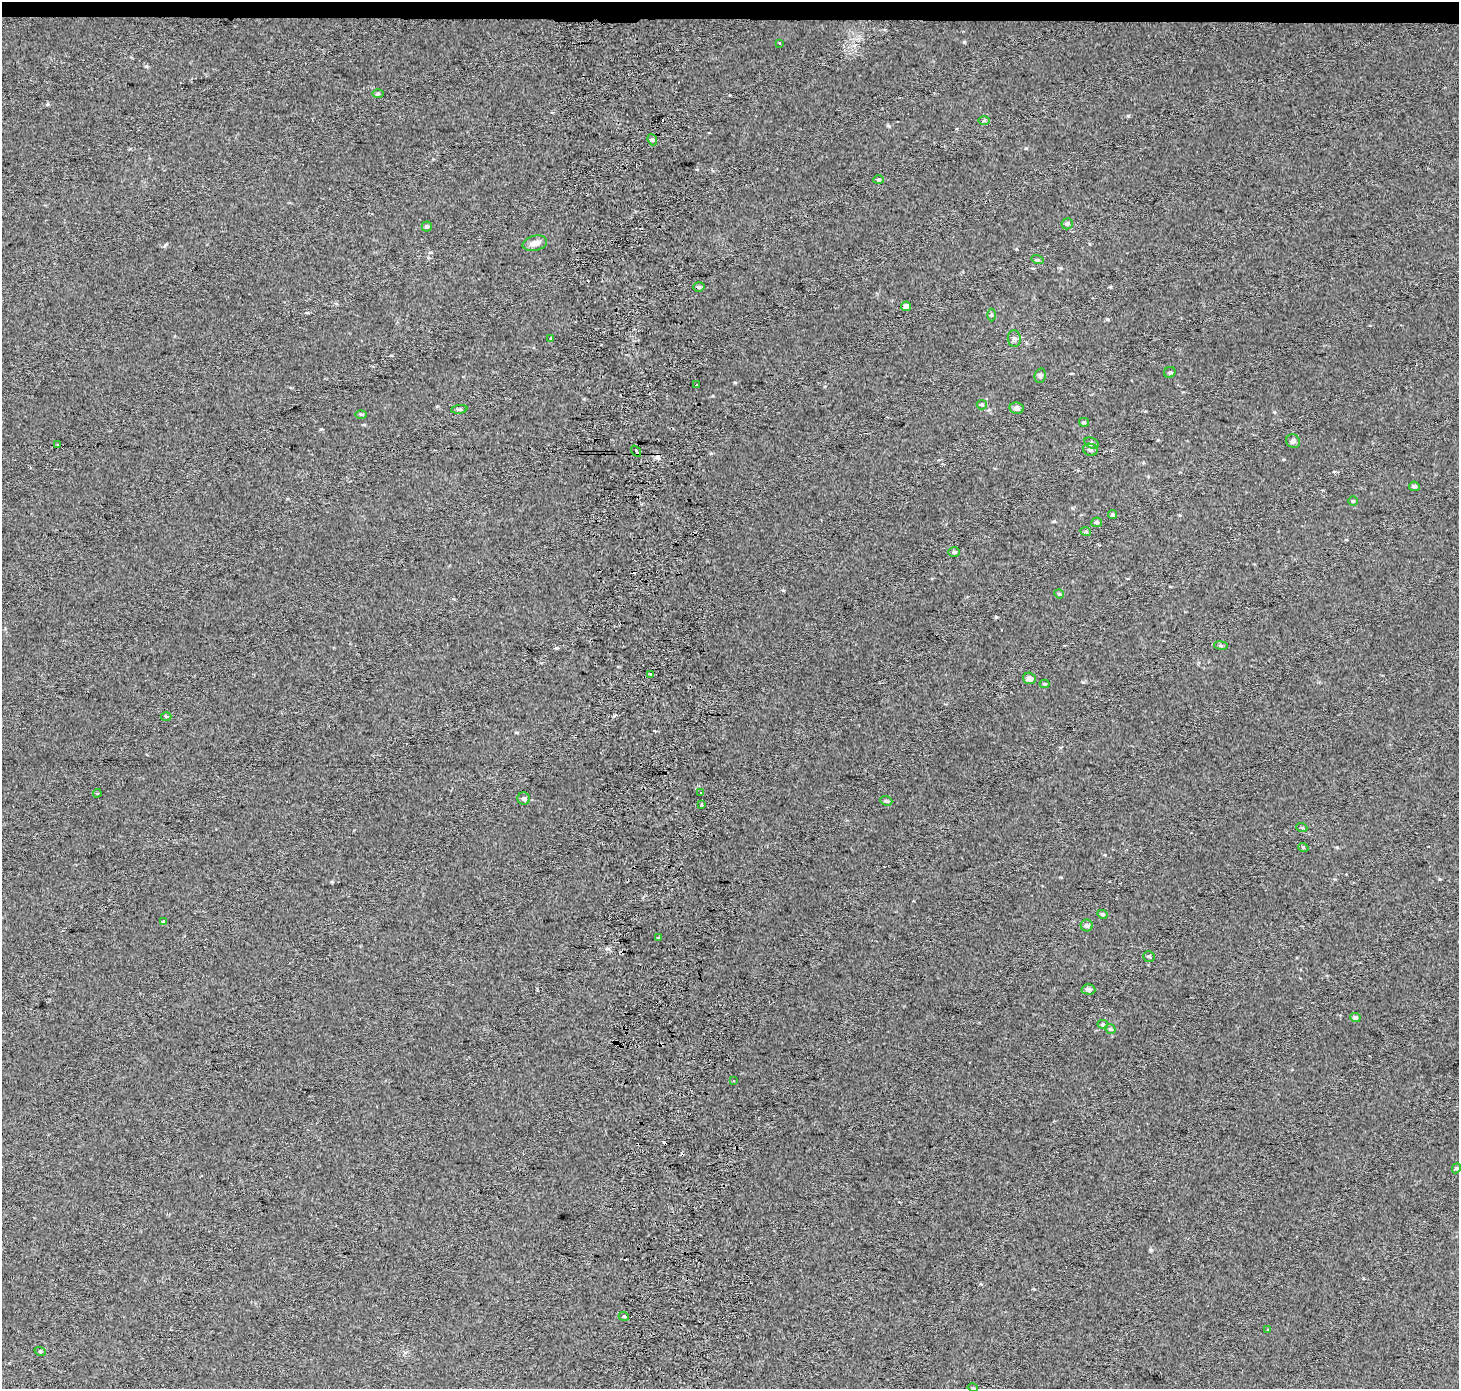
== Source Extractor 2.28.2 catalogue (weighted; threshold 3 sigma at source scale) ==
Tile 2 of 3 x 3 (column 2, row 1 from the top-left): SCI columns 1529-2985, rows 2774-4160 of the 4514 x 4169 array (HDU 1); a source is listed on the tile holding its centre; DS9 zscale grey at full resolution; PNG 1461 x 1391 px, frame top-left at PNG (2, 2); each listed source drawn as its Kron ellipse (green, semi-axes under 4 px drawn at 4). Shown black and unused: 1% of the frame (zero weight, under 2 of 3 exposures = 2% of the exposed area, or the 3 px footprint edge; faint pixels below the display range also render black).
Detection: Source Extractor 2.28.2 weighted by HDU 2 'WHT'; one run over the whole footprint, this tile lists its part. Background 0.0549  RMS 0.012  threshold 0.054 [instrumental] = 3 sigma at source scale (4.5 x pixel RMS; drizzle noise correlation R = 1.50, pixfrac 1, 0.0396/0.0396 arcsec/px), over >= 5 px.
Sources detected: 68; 7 cosmic-ray / hot-pixel residue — neither listed nor drawn; the other 61 listed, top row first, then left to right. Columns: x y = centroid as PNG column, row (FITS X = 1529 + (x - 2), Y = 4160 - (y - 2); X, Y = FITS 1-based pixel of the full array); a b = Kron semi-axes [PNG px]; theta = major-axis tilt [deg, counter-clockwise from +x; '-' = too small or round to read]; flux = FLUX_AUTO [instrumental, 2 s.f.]
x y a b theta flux
780 43 3 2 - 0.93
378 94 5 3 - 1.5
984 121 6 4 1 1.6
652 140 6 4 -68 1.9
879 180 5 4 - 1.7
1067 224 6 5 - 2
427 226 5 5 - 2.3
535 243 12 7 14 6.8
1037 260 6 4 -18 1.6
699 287 5 4 - 2.2
906 306 5 5 - 5.8
991 315 6 4 -90 1.7
550 339 3 3 - 5.5
1014 339 8 6 -84 3.4
1170 372 6 5 - 2.2
1040 376 7 5 77 2.2
696 385 3 2 - 1.6
982 405 5 4 - 1.7
1016 408 7 6 - 4.4
459 409 8 4 7 2.1
361 414 6 4 -1 1.3
1084 422 5 4 - 1.6
1293 441 7 6 - 3.4
1092 443 8 5 -26 2.6
58 445 4 3 - 1.8
1090 450 7 6 - 3.6
636 451 6 3 -54 18
1414 486 5 4 - 2.6
1353 501 4 4 - 1.5
1112 515 4 4 - 1.6
1097 522 5 5 - 2.3
1086 532 5 3 - 1.2
954 552 6 5 - 2.3
1059 594 5 4 - 1.5
1221 645 7 3 -9 1.7
650 674 3 3 - 4.1
1029 678 6 5 - 6.3
1044 684 5 4 - 1.3
166 716 5 3 - 1.2
97 793 4 4 - 1.3
700 793 2 2 - 0.88
524 799 6 6 - 2.8
886 801 6 4 -20 1.9
702 805 3 3 - 7.9
1302 828 5 3 - 1.3
1303 847 5 3 - 1.2
1102 914 5 4 - 2.1
163 922 4 3 - 2
1087 926 6 6 - 3
658 937 3 3 - 5.4
1149 956 6 5 - 2.3
1088 989 7 5 -1 3.5
1355 1017 5 4 - 3.2
1103 1024 5 4 - 1.9
1110 1029 5 4 - 1.6
733 1081 3 3 - 2.2
1456 1168 5 4 - 1.4
624 1317 5 3 - 1.1
1267 1330 3 2 - 1.4
40 1351 6 3 -18 1.2
973 1388 5 3 - 1
Overlapping masked pixels (flux is a lower limit): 1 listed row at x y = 636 451
Unlisted compact peaks at least as high as the median listed source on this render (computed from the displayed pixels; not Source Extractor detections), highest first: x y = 964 42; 996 617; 556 648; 1026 148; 1151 1250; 1128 116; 321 429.